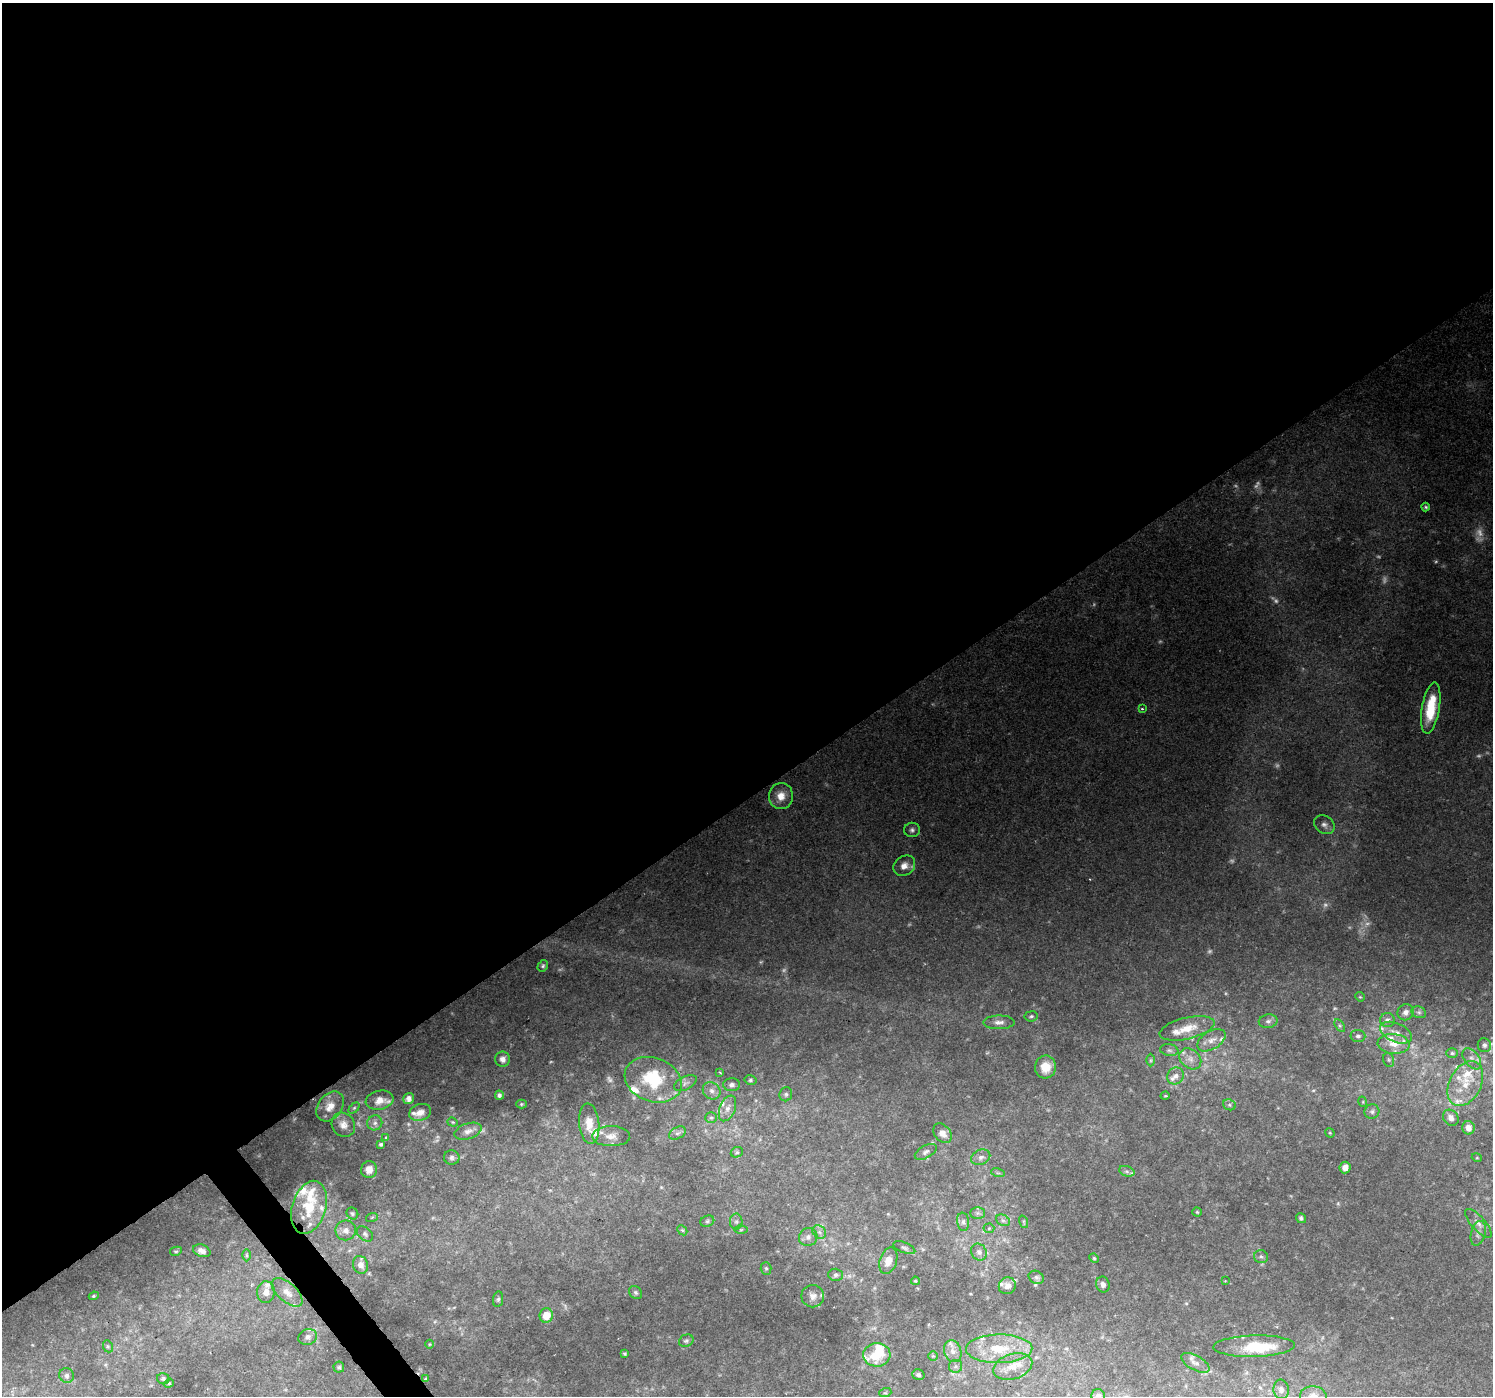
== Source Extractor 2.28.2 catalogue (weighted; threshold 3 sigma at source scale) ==
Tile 2 of 4 x 4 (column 2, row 1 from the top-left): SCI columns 1491-2981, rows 4314-5707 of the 5964 x 5901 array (HDU 1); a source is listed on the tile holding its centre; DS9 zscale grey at full resolution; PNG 1495 x 1398 px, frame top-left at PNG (2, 3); each listed source drawn as its Kron ellipse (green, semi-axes under 4 px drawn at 4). Shown black and unused: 58% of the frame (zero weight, under 2 of 3 exposures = <1% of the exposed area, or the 3 px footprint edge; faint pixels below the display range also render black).
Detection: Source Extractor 2.28.2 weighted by HDU 2 'WHT'; one run over the whole footprint, this tile lists its part. Background 0.123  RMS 0.0074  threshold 0.0334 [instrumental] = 3 sigma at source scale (4.5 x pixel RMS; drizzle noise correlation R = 1.50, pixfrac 1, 0.0396/0.0396 arcsec/px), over >= 5 px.
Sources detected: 190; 20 too faint to see at this stretch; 2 inside a brighter object's white glare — neither listed nor drawn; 28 inside a brighter listed object's ellipse — not listed separately; the other 140 listed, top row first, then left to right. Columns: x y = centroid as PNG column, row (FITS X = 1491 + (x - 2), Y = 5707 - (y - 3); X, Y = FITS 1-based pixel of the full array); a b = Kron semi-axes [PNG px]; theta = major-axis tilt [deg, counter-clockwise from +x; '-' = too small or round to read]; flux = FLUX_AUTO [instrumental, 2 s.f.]
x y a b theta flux
1426 507 4 4 - 1.2
1431 708 26 9 80 29
1142 709 4 3 - 1
781 796 13 12 - 9.8
1324 825 11 8 -34 3.7
912 830 8 7 - 2.4
904 866 11 9 36 6.2
543 966 6 5 - 1.4
1360 997 5 4 - 0.71
1406 1012 8 7 - 3.8
1419 1012 7 5 -20 1.8
1031 1016 6 5 - 1.4
1387 1020 7 7 - 2.5
1268 1021 9 6 10 2.7
999 1022 16 7 1 4.4
1340 1026 7 4 -59 1.2
1187 1028 28 10 13 15
1396 1033 17 9 -24 6.2
1358 1036 7 6 - 2.1
1211 1040 15 9 32 6.5
1394 1044 16 10 -4 9.6
1484 1045 7 6 - 2.2
1169 1050 9 6 -10 2.1
1452 1053 6 5 - 1.3
503 1059 7 7 - 4.6
1190 1059 12 9 -41 5.5
1472 1059 12 7 -52 4.1
1151 1060 6 4 89 1.2
1389 1060 7 5 -72 1.4
1045 1067 11 10 - 13
720 1072 3 2 - 1.2
1175 1076 9 8 - 3.6
653 1080 29 22 -20 38
750 1080 6 5 - 1.3
685 1083 12 6 27 2.6
1465 1084 24 16 62 19
732 1085 8 6 0 2.6
712 1091 9 8 - 3.9
786 1094 7 6 - 1.7
499 1095 4 4 - 2
1165 1096 4 3 - 0.59
408 1099 6 5 - 3.8
380 1100 14 9 11 7.2
1363 1102 5 3 - 0.65
521 1104 5 4 - 0.89
1229 1105 6 5 - 1.5
330 1106 16 12 52 8.8
354 1108 6 4 45 1
727 1108 13 7 68 5.1
420 1112 11 8 20 5.4
1372 1112 7 7 - 2.1
711 1118 6 5 - 1.5
1451 1118 9 7 -54 4.6
453 1122 5 4 - 0.86
375 1123 7 7 - 2.9
589 1124 20 10 -85 12
343 1125 13 11 -53 6
1468 1128 7 6 - 5.3
468 1131 14 7 18 4.6
677 1133 9 6 26 2.2
942 1133 11 7 -50 5.4
1330 1133 5 4 - 0.76
611 1136 19 10 0 7.4
386 1138 4 4 - 0.71
381 1144 3 3 - 1.3
737 1152 6 5 - 1.2
926 1152 12 6 29 2.6
981 1157 10 7 26 3.6
452 1158 8 7 - 2.2
1477 1158 5 3 - 0.65
1345 1168 6 5 - 5.1
369 1170 8 8 - 6
1127 1171 8 5 -19 1.9
998 1173 7 4 -17 1.3
309 1207 27 17 73 29
1197 1212 4 4 - 0.92
352 1213 6 5 - 1.3
978 1213 7 6 - 2
372 1217 6 3 19 0.85
1301 1218 5 4 - 1.6
1003 1220 7 5 -29 2
707 1221 7 5 22 1.6
736 1222 8 6 -90 2.1
963 1222 9 6 -83 2.7
1024 1222 6 4 -72 0.99
1478 1223 18 7 -49 4.7
989 1228 5 5 - 1
346 1230 10 10 - 4.8
682 1230 6 4 -43 1.1
741 1230 6 4 1 1.2
819 1232 7 6 - 2.5
1478 1233 12 7 75 3.7
365 1234 9 6 -39 2.1
808 1237 9 9 - 4
904 1248 11 5 -21 1.9
176 1251 6 4 10 1.2
202 1251 9 6 -20 4.2
979 1252 9 7 -57 3.2
247 1255 6 4 -89 1
1261 1257 7 6 - 1.8
1094 1258 5 4 - 1
888 1261 14 8 71 8.1
360 1265 9 7 -70 5
766 1268 6 5 - 1.2
836 1275 7 6 - 1.9
1036 1277 8 6 -25 1.8
915 1281 4 3 - 0.92
1225 1281 3 3 - 0.54
1103 1285 8 6 -71 2.8
1007 1286 9 8 - 3.9
266 1292 11 9 88 6.1
287 1292 19 9 -41 8
635 1292 7 5 -45 1.7
94 1296 5 4 - 0.95
813 1296 11 11 - 5
498 1299 8 5 82 1.7
546 1315 7 6 - 11
308 1337 9 8 - 3.2
686 1341 7 6 - 1.7
430 1344 4 4 - 0.76
108 1346 6 5 - 1.1
1254 1346 40 10 2 27
999 1349 33 14 1 28
953 1351 11 8 -71 4.7
625 1354 3 3 - 0.99
877 1355 14 11 3 14
933 1356 5 5 - 0.98
1195 1363 16 7 -28 5
955 1366 6 6 - 1.9
1013 1366 20 12 17 11
339 1367 5 5 - 1.5
67 1375 7 7 - 2.4
918 1375 6 5 - 1.6
163 1379 6 5 - 1.6
426 1379 4 3 - 1.1
169 1383 5 4 - 0.96
1281 1389 9 7 -83 3
885 1393 6 4 17 0.9
1098 1396 7 6 - 3.3
1313 1396 13 10 -3 5.7
Overlapping masked pixels (flux is a lower limit): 1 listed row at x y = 426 1379
Isophote crosses this tile's border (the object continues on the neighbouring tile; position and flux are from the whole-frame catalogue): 2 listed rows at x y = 1098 1396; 1313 1396